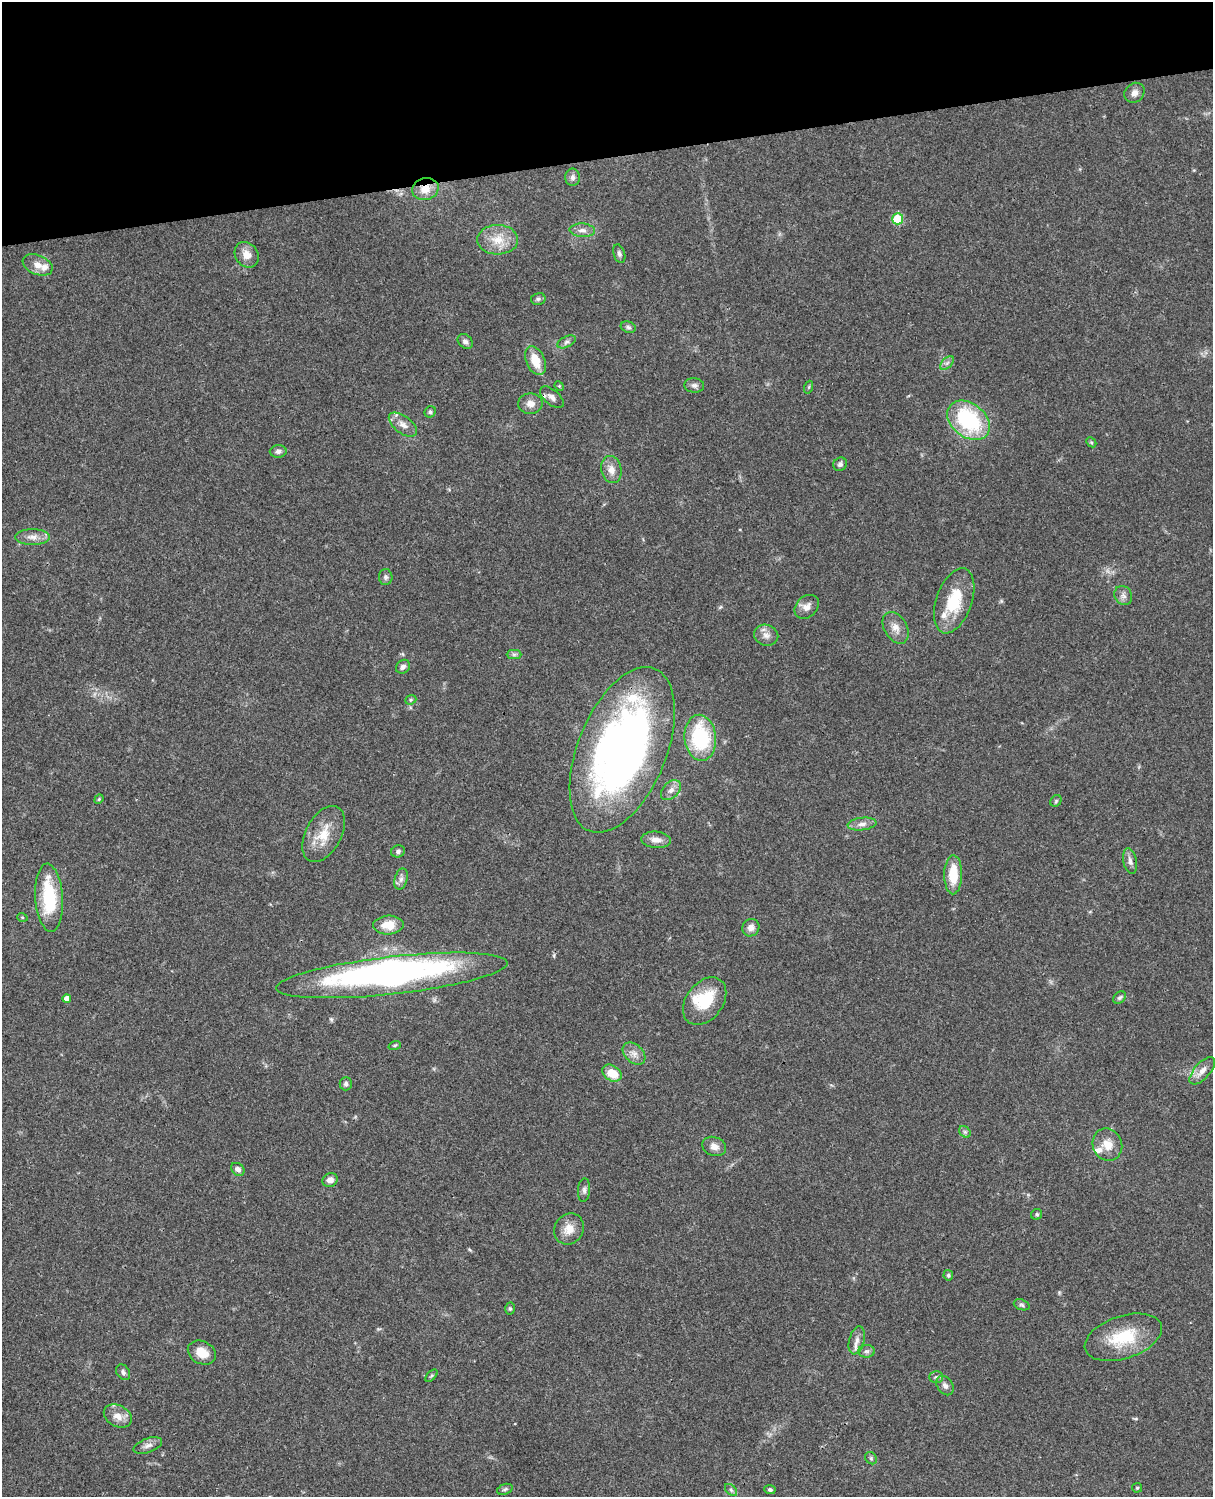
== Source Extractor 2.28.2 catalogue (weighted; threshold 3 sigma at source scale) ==
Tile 3 of 4 x 3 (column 3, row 1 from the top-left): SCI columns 2545-3755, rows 3268-4762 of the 5086 x 4927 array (HDU 1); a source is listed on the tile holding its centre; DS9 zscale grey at full resolution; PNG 1215 x 1499 px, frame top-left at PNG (2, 2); each listed source drawn as its Kron ellipse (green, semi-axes under 4 px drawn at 4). Shown black and unused: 10% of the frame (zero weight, under 3 of 4 exposures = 6% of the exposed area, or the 3 px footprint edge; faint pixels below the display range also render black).
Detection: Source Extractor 2.28.2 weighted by HDU 2 'WHT'; one run over the whole footprint, this tile lists its part. Background 0.0764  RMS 0.0058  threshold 0.026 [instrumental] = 3 sigma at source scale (4.5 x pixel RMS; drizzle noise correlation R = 1.50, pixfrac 1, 0.05/0.05 arcsec/px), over >= 5 px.
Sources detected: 94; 1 inside a brighter object's white glare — neither listed nor drawn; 5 inside a brighter listed object's ellipse — not listed separately; the other 88 listed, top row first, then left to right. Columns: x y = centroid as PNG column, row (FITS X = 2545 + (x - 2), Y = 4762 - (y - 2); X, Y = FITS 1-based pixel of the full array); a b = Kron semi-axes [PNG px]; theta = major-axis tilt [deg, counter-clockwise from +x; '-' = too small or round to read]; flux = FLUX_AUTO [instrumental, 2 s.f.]
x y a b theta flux
1134 93 11 9 43 3.1
572 177 8 7 - 2.2
425 189 13 11 15 8
898 219 5 5 - 27
582 230 13 6 -2 3.1
498 240 20 15 0 11
619 254 9 5 -72 1.6
247 255 13 11 -55 5.8
38 265 16 9 -23 5.2
538 299 7 6 - 1.4
628 327 8 5 -21 1.3
465 342 8 6 -43 2
566 342 10 5 26 1.8
535 361 15 9 -67 11
947 363 8 5 45 1.7
694 385 10 7 -5 2.1
559 386 5 4 - 0.68
809 387 6 4 71 0.84
552 397 14 7 -40 3.3
530 404 12 10 -1 4.5
430 412 6 5 - 1.2
969 420 24 17 -38 55
403 425 16 8 -37 4.9
1091 442 6 4 -44 0.81
278 451 8 6 3 2
840 464 7 6 - 1.7
611 470 13 10 -77 5.3
33 537 17 8 0 4.5
386 577 8 7 - 1.6
1123 596 10 8 -59 2.7
954 601 34 18 71 24
807 607 14 10 43 4.3
896 628 17 11 -60 5.5
766 635 12 10 -20 3.9
514 654 7 4 0 1.2
403 667 7 6 - 2
411 700 6 4 22 0.85
700 738 23 15 -84 42
622 750 87 44 68 340
671 790 12 7 45 3.2
99 799 5 4 - 0.61
1056 801 6 5 - 0.92
862 824 14 6 7 3.4
324 834 30 17 61 14
656 840 15 8 -5 4.7
398 851 7 6 - 1.6
1130 861 13 6 -78 2.8
953 875 19 9 90 15
401 879 11 6 75 2.2
49 898 34 14 -86 33
22 917 5 3 - 0.53
388 925 15 9 3 7.8
751 928 9 8 - 3.5
392 975 116 19 6 190
1119 998 7 5 43 1.2
67 999 4 4 - 3.8
705 1001 26 18 53 22
395 1045 6 4 19 0.78
634 1054 13 9 -42 3.9
1202 1071 17 8 49 5
612 1073 10 7 -34 10
346 1084 6 6 - 1.7
965 1132 6 5 - 1.2
1107 1145 16 14 -70 8
714 1146 12 9 -21 3.8
238 1169 7 5 -41 2.3
330 1180 8 6 27 3.6
584 1190 12 6 86 1.9
1037 1214 6 5 - 1
569 1229 16 14 55 7.3
948 1275 5 4 - 0.98
1022 1305 8 5 -19 1.1
510 1309 6 5 - 0.99
1123 1337 40 21 18 28
857 1340 14 7 76 3.5
866 1351 8 6 0 1.7
202 1353 15 11 -27 8.8
123 1372 8 6 -53 1.6
431 1376 7 4 45 0.85
936 1377 7 5 1 1.4
945 1385 10 7 -56 2.5
118 1416 15 10 -27 5.7
148 1445 15 7 20 3
871 1458 6 5 - 1.2
1137 1488 5 4 - 0.67
505 1489 8 5 20 1.2
731 1490 7 4 -45 1.2
770 1490 5 4 - 1.2
Overlapping masked pixels (flux is a lower limit): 3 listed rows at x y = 425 189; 530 404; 622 750